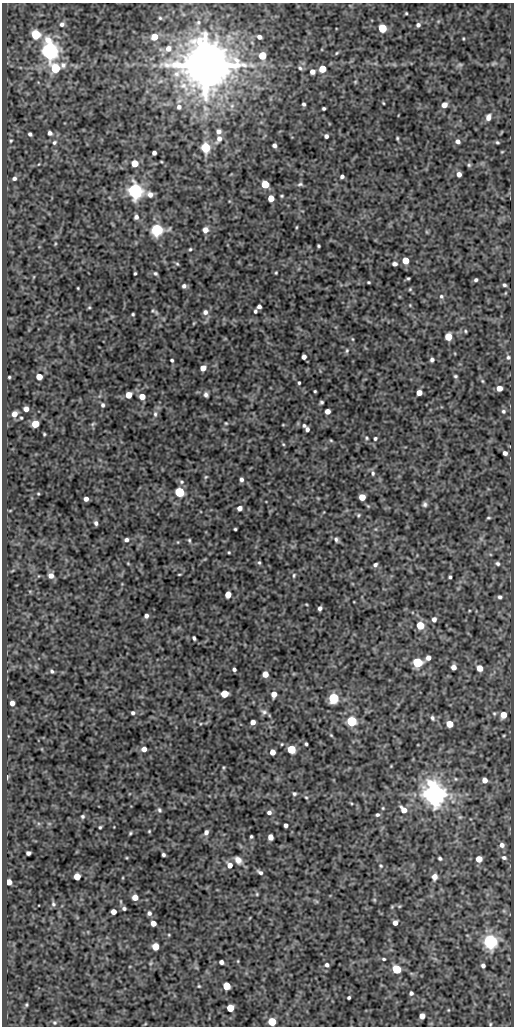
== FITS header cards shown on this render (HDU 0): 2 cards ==
NAXIS1  =                  512
NAXIS2  =                 1024

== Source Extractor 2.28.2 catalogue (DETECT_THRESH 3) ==
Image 512 x 1024 px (HDU 0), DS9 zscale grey, 1 PNG px = 1 image px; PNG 516 x 1028 px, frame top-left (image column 1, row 1024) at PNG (2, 3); no overlay
Background 74.7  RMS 0.49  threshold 1.47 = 3 sigma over >= 5 px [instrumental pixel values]
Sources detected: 256; all 256 listed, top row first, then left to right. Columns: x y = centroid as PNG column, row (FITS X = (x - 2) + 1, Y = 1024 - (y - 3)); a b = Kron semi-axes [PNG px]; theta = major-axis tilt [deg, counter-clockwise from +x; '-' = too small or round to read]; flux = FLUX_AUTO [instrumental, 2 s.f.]
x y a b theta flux
406 13 3 2 - 33
160 18 4 3 - 29
62 24 7 6 - 100
418 25 4 4 - 84
382 28 5 5 - 1600
36 34 5 5 - 2800
154 37 5 5 - 610
259 37 5 4 - 120
168 48 7 7 - 220
50 51 7 6 - 23000
337 53 5 4 - 36
262 56 5 5 - 1000
493 63 8 3 19 58
460 64 7 4 -1 55
154 65 7 4 18 56
205 65 13 13 - 200000
55 68 7 6 - 2500
300 68 5 5 - 61
322 69 5 5 - 790
312 72 5 4 - 170
160 81 8 6 21 94
355 82 5 4 - 35
383 103 3 2 - 28
304 104 4 3 - 60
444 105 5 5 - 250
232 106 8 6 69 110
179 107 7 6 - 150
324 108 3 3 - 54
488 117 6 5 - 160
218 131 6 6 - 130
50 133 5 4 - 92
30 134 4 4 - 69
326 136 4 4 - 97
397 138 3 3 - 37
219 139 10 7 60 190
11 141 4 4 - 42
458 141 5 5 - 120
54 142 6 5 - 65
497 142 4 3 - 44
274 145 4 4 - 98
205 148 7 6 - 980
502 152 4 2 - 25
154 153 4 4 - 100
135 163 5 5 - 630
39 164 4 3 - 23
469 165 5 5 - 50
459 174 4 4 - 160
342 176 4 3 - 81
14 178 6 5 - 88
265 184 5 5 - 1000
300 184 8 5 2 69
135 191 6 6 - 15000
150 194 7 7 - 180
282 196 3 3 - 35
271 198 5 5 - 500
136 217 6 5 - 110
296 227 5 3 - 30
157 230 5 5 - 7400
205 230 6 6 - 190
427 232 6 3 -71 31
55 244 5 3 - 28
318 246 3 3 - 41
190 249 4 3 - 40
405 260 5 5 - 520
177 264 6 4 -43 45
395 264 5 4 - 99
135 273 3 3 - 42
155 273 5 4 - 55
276 273 3 2 - 32
408 278 4 3 - 38
476 280 4 3 - 62
369 282 3 2 - 36
504 285 4 3 - 57
184 286 5 5 - 93
78 288 3 2 - 26
410 289 5 5 - 41
505 293 5 3 - 26
441 296 6 5 - 69
410 305 4 4 - 26
89 307 4 4 - 36
259 307 4 4 - 100
153 311 8 5 -20 58
255 311 4 3 - 55
205 312 7 7 - 120
133 314 3 3 - 40
194 323 5 3 - 30
465 331 4 4 - 36
448 337 5 5 - 670
352 339 5 3 - 34
347 351 6 4 87 48
304 357 4 4 - 140
508 357 6 6 - 63
172 360 3 3 - 51
432 360 4 4 - 76
203 368 5 4 - 300
455 376 4 3 - 44
9 377 3 3 - 36
39 377 5 5 - 430
482 381 5 3 - 32
299 383 3 3 - 43
499 388 5 4 - 260
315 391 3 2 - 35
419 393 5 5 - 260
128 395 5 5 - 450
206 395 6 5 - 86
142 396 5 5 - 350
321 402 4 3 - 54
103 405 6 5 - 70
26 409 4 4 - 190
327 411 5 4 - 230
503 411 5 5 - 54
14 414 5 5 - 260
155 414 9 5 -90 100
21 418 3 3 - 35
226 423 3 3 - 33
35 424 5 5 - 940
93 424 7 5 58 54
283 425 4 3 - 24
304 425 6 5 - 63
307 429 4 4 - 85
44 434 3 3 - 33
367 438 5 4 - 42
375 438 5 4 - 54
331 440 4 3 - 30
283 444 5 3 - 34
505 453 4 4 - 110
373 473 7 5 -90 77
206 477 5 4 - 39
241 479 4 4 - 95
181 482 6 6 - 73
179 492 5 5 - 3700
38 494 4 3 - 32
362 497 5 5 - 470
86 499 4 4 - 150
425 504 6 5 - 82
239 508 4 4 - 160
358 515 5 4 - 44
488 518 4 3 - 38
96 523 5 4 - 85
235 529 3 3 - 39
376 529 6 4 71 38
126 540 5 4 - 98
189 540 6 4 -76 47
336 540 6 5 - 72
178 542 5 3 - 25
229 552 3 3 - 33
128 563 3 3 - 27
259 563 5 4 - 46
497 563 5 4 - 63
375 565 5 5 - 76
179 574 3 2 - 28
51 575 6 5 - 200
294 575 6 4 73 47
450 577 3 3 - 53
228 594 5 5 - 500
500 597 5 4 - 68
306 604 4 3 - 26
320 608 5 4 - 96
146 616 4 4 - 110
434 619 5 4 - 120
420 625 5 5 - 990
194 638 4 3 - 61
428 658 5 4 - 150
417 662 5 5 - 3100
454 667 5 4 - 180
480 668 6 5 - 330
234 669 4 4 - 75
52 671 5 3 - 56
265 674 5 5 - 320
224 694 5 5 - 930
274 694 5 4 - 270
333 698 5 5 - 3700
12 703 4 4 - 170
264 712 8 7 - 99
133 713 4 4 - 74
494 713 6 4 70 46
269 715 5 3 - 30
503 715 5 5 - 400
432 718 7 5 -73 72
352 721 5 5 - 4000
253 722 4 4 - 190
450 724 5 5 - 590
331 735 6 4 -45 36
504 735 4 3 - 26
282 744 4 3 - 30
306 744 3 3 - 51
144 749 5 4 - 210
291 749 5 5 - 1500
272 752 5 4 - 280
391 766 3 3 - 23
223 767 6 3 -90 33
7 777 5 3 - 30
485 780 5 4 - 200
294 794 5 5 - 56
434 794 7 6 - 47000
306 797 4 3 - 30
351 803 5 3 - 30
383 808 4 4 - 32
159 810 8 6 -61 75
403 810 9 6 -47 290
269 812 6 5 - 100
377 815 5 4 - 64
83 816 5 4 - 56
460 817 6 4 42 40
286 825 4 4 - 110
100 827 3 3 - 42
149 831 4 3 - 32
206 832 6 5 - 120
130 833 5 4 - 42
251 836 3 3 - 47
270 837 5 4 - 210
502 845 6 5 - 140
28 853 4 4 - 87
163 855 4 3 - 67
440 858 4 3 - 58
504 858 7 5 -21 77
479 859 5 5 - 400
238 860 9 6 -50 200
230 865 6 5 - 230
381 866 5 5 - 40
260 872 8 4 -32 90
77 876 5 5 - 660
434 877 7 6 - 210
9 882 5 4 - 290
257 894 5 4 - 37
135 897 5 5 - 310
374 900 5 4 - 36
121 902 6 3 -72 40
53 904 7 6 - 75
399 906 5 3 - 35
124 908 4 4 - 68
113 912 4 4 - 230
149 913 6 5 - 90
153 923 5 4 - 260
395 923 4 4 - 190
490 942 6 6 - 12000
156 946 5 5 - 730
384 959 4 3 - 42
238 961 5 3 - 30
221 962 4 4 - 110
151 963 6 4 71 44
327 965 5 5 - 96
483 965 4 4 - 86
397 969 5 5 - 2200
199 986 4 3 - 33
226 986 5 5 - 1100
411 993 4 4 - 77
349 997 3 3 - 49
26 1005 5 3 - 42
230 1008 5 5 - 860
448 1010 4 4 - 31
422 1016 5 5 - 260
272 1022 5 5 - 1500
54 1023 6 6 - 67
145 1024 5 3 - 26
490 1024 5 4 - 39